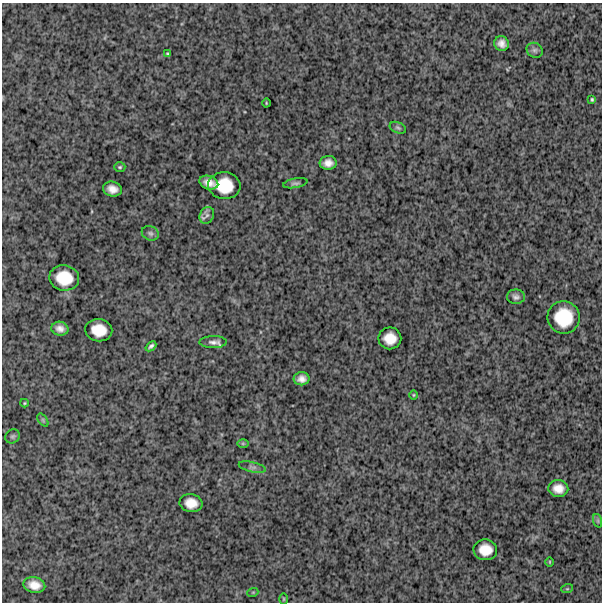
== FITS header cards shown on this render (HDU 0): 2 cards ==
NAXIS1  =                  600
NAXIS2  =                  600

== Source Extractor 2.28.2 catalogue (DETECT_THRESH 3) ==
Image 600 x 600 px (HDU 0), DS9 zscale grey, 1 PNG px = 1 image px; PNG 604 x 604 px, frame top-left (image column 1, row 600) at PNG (2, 3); each listed source drawn as its Kron ellipse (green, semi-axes under 4 px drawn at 4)
Background 1050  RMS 330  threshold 979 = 3 sigma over >= 5 px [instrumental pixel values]
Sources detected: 38; all 38 listed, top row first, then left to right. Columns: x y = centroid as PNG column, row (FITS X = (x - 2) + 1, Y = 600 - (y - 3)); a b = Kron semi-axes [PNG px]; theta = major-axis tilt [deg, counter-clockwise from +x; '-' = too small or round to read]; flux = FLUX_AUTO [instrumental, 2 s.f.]
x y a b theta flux
501 43 7 7 - 130000
535 50 8 7 - 65000
168 54 4 3 - 29000
592 99 4 3 - 28000
266 103 4 3 - 18000
398 128 8 5 -23 42000
328 163 8 7 - 140000
120 167 5 4 - 31000
209 183 9 6 -17 180000
295 183 12 4 10 58000
224 186 16 13 -6 570000
112 189 9 7 -13 170000
207 215 9 7 62 77000
150 233 9 7 -24 67000
64 278 15 12 -10 550000
516 297 9 7 -3 84000
564 317 16 16 - 790000
60 329 8 7 - 130000
99 330 13 11 -9 390000
390 338 11 11 - 310000
213 342 13 6 1 100000
151 346 6 3 42 54000
302 379 8 6 -2 130000
414 395 5 3 - 20000
24 403 4 4 - 24000
43 420 7 4 -54 30000
13 436 7 6 - 48000
243 443 6 4 0 23000
252 467 14 5 -13 73000
558 488 10 8 -3 220000
191 503 11 9 -8 260000
598 521 7 4 -72 39000
485 550 12 10 -4 330000
550 562 5 3 - 19000
34 585 11 8 -13 220000
567 589 6 3 18 23000
253 592 5 3 - 20000
284 599 6 4 90 25000